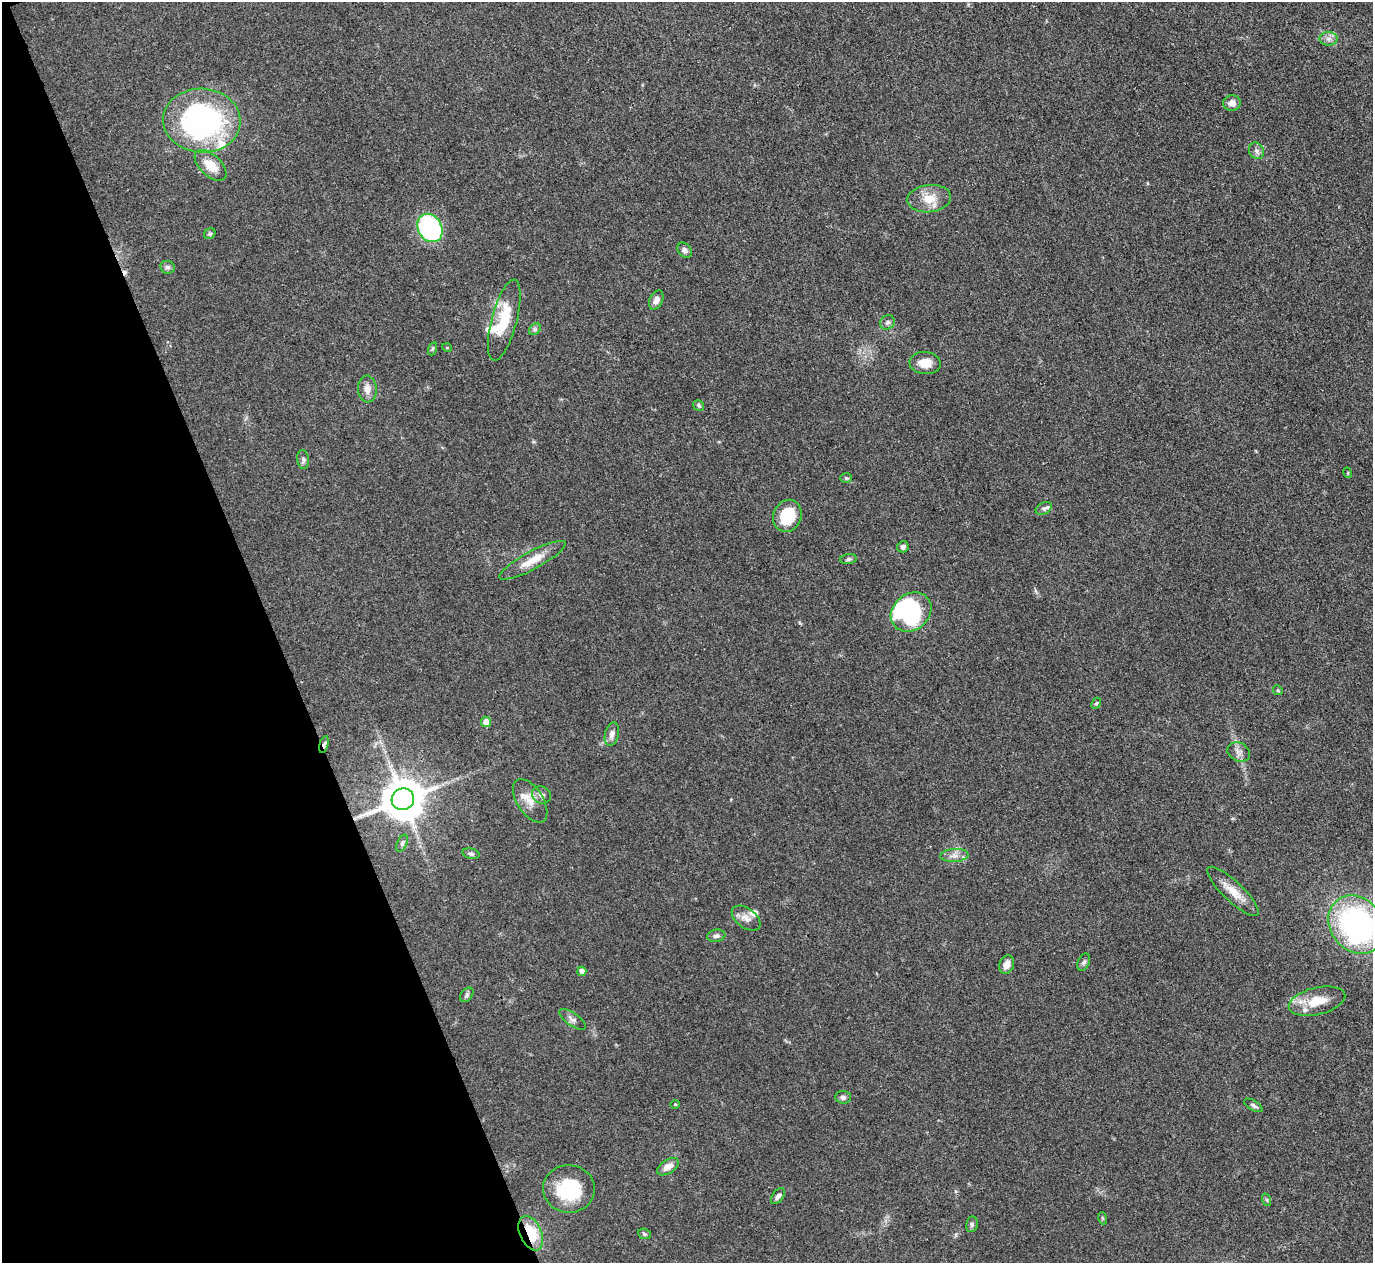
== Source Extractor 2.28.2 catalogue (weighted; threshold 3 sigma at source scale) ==
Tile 5 of 4 x 4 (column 1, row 2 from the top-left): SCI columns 3-1373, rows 2673-3933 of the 5487 x 5475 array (HDU 1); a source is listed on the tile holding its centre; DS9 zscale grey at full resolution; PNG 1375 x 1265 px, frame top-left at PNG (2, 2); each listed source drawn as its Kron ellipse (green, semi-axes under 4 px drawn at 4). Shown black and unused: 20% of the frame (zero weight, under 3 of 4 exposures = <1% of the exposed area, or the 3 px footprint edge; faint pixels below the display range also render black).
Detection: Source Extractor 2.28.2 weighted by HDU 2 'WHT'; one run over the whole footprint, this tile lists its part. Background 0.0712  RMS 0.0053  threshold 0.0238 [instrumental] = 3 sigma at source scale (4.5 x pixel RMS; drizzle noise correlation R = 1.50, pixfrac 1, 0.05/0.05 arcsec/px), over >= 5 px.
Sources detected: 68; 2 inside a brighter object's white glare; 1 cosmic-ray / hot-pixel residue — neither listed nor drawn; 4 inside a brighter listed object's ellipse — not listed separately; the other 61 listed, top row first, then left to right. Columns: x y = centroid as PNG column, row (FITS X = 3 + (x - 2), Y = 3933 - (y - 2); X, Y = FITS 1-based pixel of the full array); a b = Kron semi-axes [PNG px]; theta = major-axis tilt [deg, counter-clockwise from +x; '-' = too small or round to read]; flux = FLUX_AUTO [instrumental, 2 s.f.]
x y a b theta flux
1328 39 9 7 0 2.2
1232 103 9 8 - 3.1
202 121 39 32 -4 130
1256 151 8 7 - 1.9
211 165 19 10 -43 10
929 199 22 13 6 9.2
430 228 15 12 -59 80
210 234 6 5 - 0.97
685 250 8 6 -55 1.9
168 267 7 6 - 1.4
656 300 10 6 64 3.1
504 320 42 12 75 20
887 322 8 7 - 1.5
535 329 6 5 - 1
447 348 5 3 - 0.47
432 349 6 4 71 0.77
925 363 15 11 -4 7.1
367 389 13 9 -87 4
698 405 6 5 - 0.96
303 459 9 6 -83 1.4
1348 473 5 3 - 0.5
846 478 6 5 - 0.79
1044 508 8 6 29 1.3
787 516 16 14 67 18
903 547 6 5 - 1.8
848 559 8 5 8 1.2
533 560 37 9 28 9.7
911 612 22 18 39 67
1278 690 5 4 - 0.6
1096 703 6 4 65 0.69
486 722 5 5 - 4.6
612 734 12 7 77 2.9
324 744 9 4 76 1.3
1239 752 12 9 -27 2.8
541 795 10 8 -26 2.6
403 799 11 10 - 1900
530 801 24 13 -57 7.5
402 843 9 5 66 1.2
471 854 9 5 -12 1.3
954 855 14 6 4 3.3
1233 891 34 10 -43 8.6
746 918 16 9 -36 4
1357 925 31 26 -52 130
716 936 9 6 10 1.7
1084 962 9 5 65 1.3
1007 965 9 7 70 4.2
582 971 5 4 - 3.1
467 995 8 5 52 1.1
1317 1001 29 13 14 13
572 1019 15 6 -35 2.1
843 1097 8 6 -2 1.6
675 1104 4 4 - 0.6
1253 1105 10 5 -30 1.4
668 1167 12 7 33 4.1
569 1189 26 24 -3 32
778 1196 9 5 53 1.8
1267 1200 6 4 -71 0.74
1102 1218 6 3 -71 0.59
972 1224 8 6 79 1.2
531 1233 18 10 -66 18
644 1234 6 5 - 0.85
Overlapping masked pixels (flux is a lower limit): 2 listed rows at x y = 324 744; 531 1233
Isophote crosses this tile's border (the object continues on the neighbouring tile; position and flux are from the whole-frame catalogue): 1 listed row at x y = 1357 925